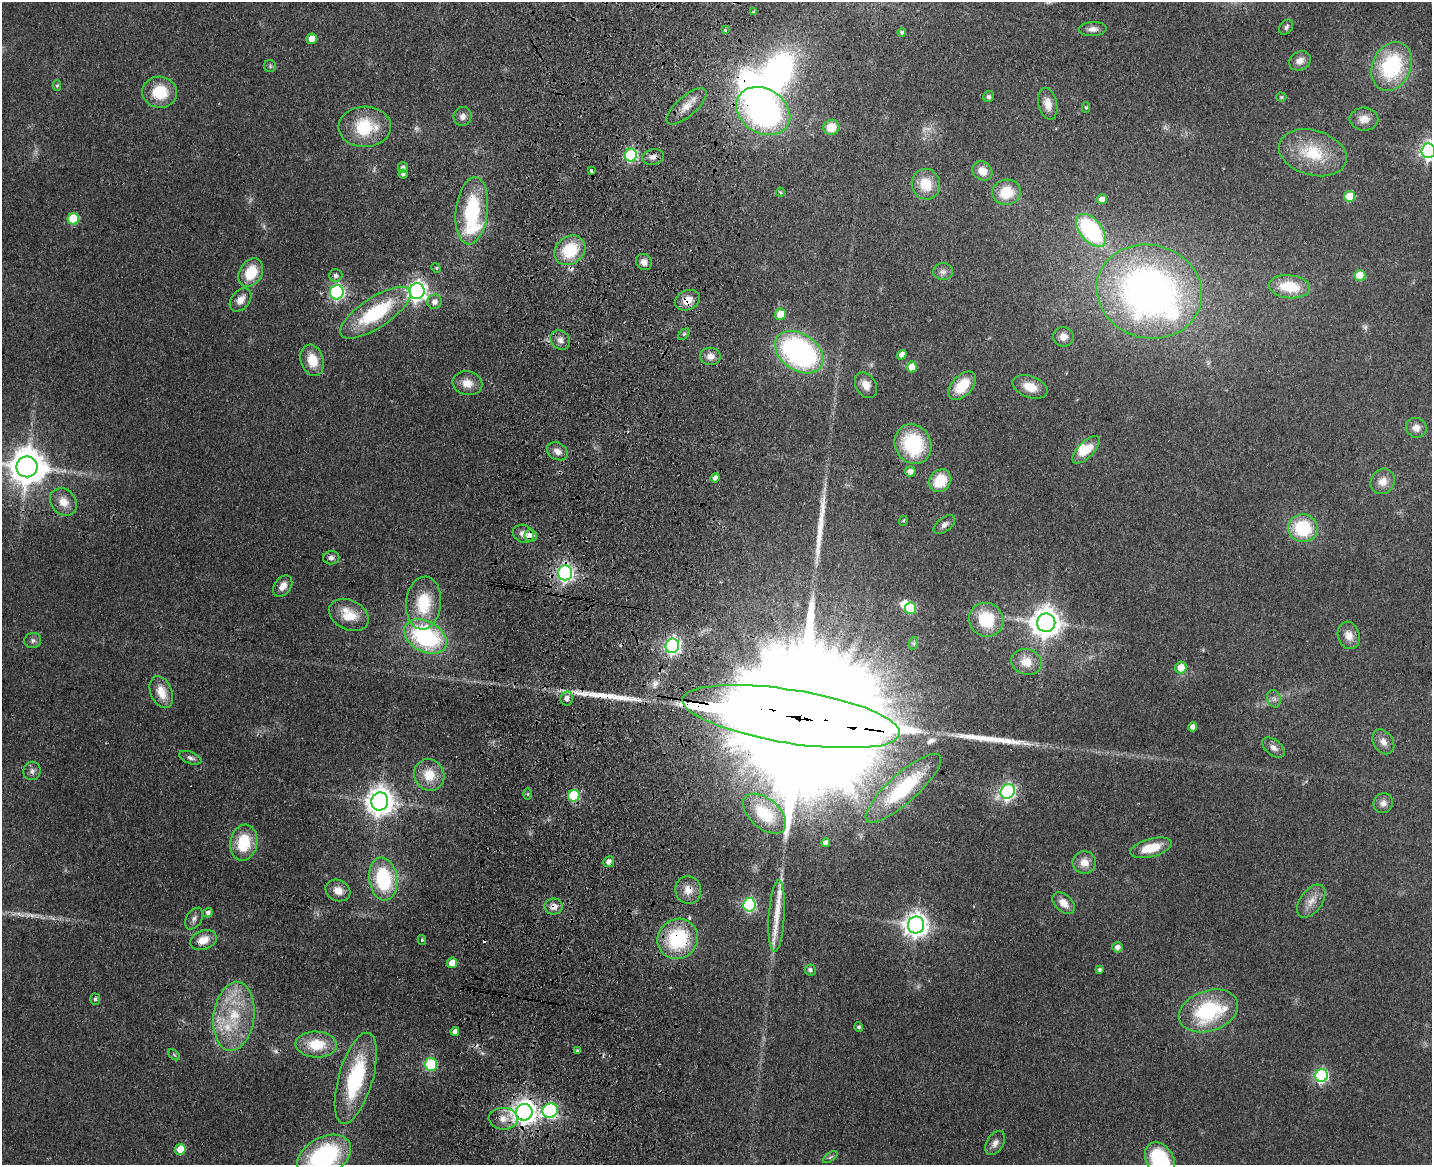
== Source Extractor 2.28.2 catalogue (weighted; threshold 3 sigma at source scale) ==
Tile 8 of 3 x 4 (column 2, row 3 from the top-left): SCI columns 1764-3193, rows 1180-2342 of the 4844 x 4684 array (HDU 1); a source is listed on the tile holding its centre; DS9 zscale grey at full resolution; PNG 1434 x 1167 px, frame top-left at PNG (2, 2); each listed source drawn as its Kron ellipse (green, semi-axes under 4 px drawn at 4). Shown black and unused: <1% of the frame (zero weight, under 3 of 4 exposures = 6% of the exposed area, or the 3 px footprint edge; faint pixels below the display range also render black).
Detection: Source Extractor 2.28.2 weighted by HDU 2 'WHT'; one run over the whole footprint, this tile lists its part. Background 0.0658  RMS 0.0061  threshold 0.0276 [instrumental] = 3 sigma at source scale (4.5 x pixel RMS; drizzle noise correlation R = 1.50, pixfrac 1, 0.05/0.05 arcsec/px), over >= 5 px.
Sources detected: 173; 3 too faint to see at this stretch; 4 inside a brighter object's white glare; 3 cosmic-ray / hot-pixel residue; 4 long thin detections or spike segments (spike, bleed or trail) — neither listed nor drawn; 5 inside a brighter listed object's ellipse — not listed separately; the other 154 listed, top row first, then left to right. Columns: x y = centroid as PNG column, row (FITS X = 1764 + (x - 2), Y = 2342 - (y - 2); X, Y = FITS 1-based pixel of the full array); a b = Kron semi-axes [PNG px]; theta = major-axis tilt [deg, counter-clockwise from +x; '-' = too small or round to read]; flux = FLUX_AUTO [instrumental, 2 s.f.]
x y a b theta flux
754 12 3 3 - 0.96
1286 27 8 6 53 1.7
1093 29 14 7 2 3.6
725 30 3 3 - 0.58
902 32 4 4 - 1.4
312 39 5 5 - 8.8
1300 61 11 9 28 4.8
270 66 6 6 - 1.2
1392 66 25 19 66 60
57 86 5 4 - 0.92
160 92 17 15 -5 21
989 97 6 5 - 1.4
1281 97 5 4 - 0.87
1048 104 16 9 -76 7.4
686 106 25 10 41 8.4
1086 107 5 4 - 1.1
763 111 29 22 -31 170
463 116 9 9 - 3.5
1364 119 14 11 -1 6.4
365 127 26 20 2 30
831 127 8 7 - 13
1428 151 7 7 - 240
1313 153 35 22 -16 28
631 155 6 6 - 82
653 157 11 7 13 3.8
403 168 5 5 - 2.3
591 171 4 3 - 9.8
982 171 10 9 - 7.3
403 174 4 4 - 1.6
926 184 15 14 - 15
780 192 4 4 - 0.7
1006 192 14 12 12 18
1350 196 5 5 - 25
1102 199 5 5 - 4.9
472 211 34 16 83 50
73 219 6 5 - 35
1091 230 19 11 -51 80
570 250 16 13 38 27
644 262 8 7 - 3.6
436 268 5 4 - 0.92
943 272 10 8 0 2.8
251 273 15 11 60 19
336 275 6 6 - 2.1
1360 275 5 5 - 19
1289 287 21 11 -6 22
417 291 8 7 - 340
1149 291 53 46 -15 310
337 292 7 6 - 140
240 300 13 9 51 5.2
687 300 13 9 25 7.2
434 302 7 7 - 4.2
375 313 41 15 33 52
781 314 6 5 - 12
684 334 7 4 45 1
1063 337 10 9 - 5
560 340 11 9 -41 3.7
799 352 27 18 -35 150
902 355 5 4 - 4.1
710 356 10 9 - 4.8
312 360 16 11 -73 14
912 367 5 5 - 9
467 383 15 12 -12 7.8
866 385 14 10 -58 6
962 386 17 10 47 18
1030 387 18 10 -20 10
1416 428 10 9 - 4.7
913 444 20 18 -63 45
1086 450 18 8 45 12
557 451 11 8 -29 4.1
27 467 10 10 - 1700
910 471 5 5 - 4.6
715 478 5 4 - 2.6
940 481 12 10 50 19
1383 481 13 11 53 6.4
63 502 15 12 -46 8.4
903 521 5 3 - 0.74
944 524 12 7 39 2.6
1303 528 15 14 - 33
523 534 11 8 -20 3.9
531 535 6 6 - 8.5
331 558 8 6 1 2.3
565 573 7 7 - 240
283 586 12 8 54 5.2
424 603 26 17 84 29
910 608 6 5 - 34
349 615 21 14 -28 16
986 620 17 16 - 29
1046 623 9 9 - 970
1349 635 14 11 -72 6.1
425 637 23 15 -29 84
33 640 8 7 - 2.2
914 643 6 4 72 1.1
672 646 7 6 - 200
1026 662 15 12 -16 9.9
1181 668 6 5 - 9.5
161 692 17 10 -67 11
567 698 7 6 - 4
1274 699 9 6 -75 2.3
791 717 110 27 -9 98000
1193 727 4 4 - 3.7
1383 742 13 9 -56 4.6
1274 748 13 7 -38 3.4
190 758 12 6 -22 2.5
32 771 9 8 - 2.8
429 775 16 15 - 14
903 788 49 14 42 46
1008 791 7 6 - 180
528 794 6 4 -90 0.75
574 796 6 6 - 40
380 802 9 8 - 850
1383 803 10 9 - 3.4
765 814 25 15 -41 26
244 843 18 13 80 25
826 843 4 4 - 3.1
1151 848 21 9 14 16
609 862 5 5 - 2.8
1084 862 12 11 - 7
383 879 21 14 -81 48
338 890 13 10 -25 6.7
688 890 14 13 - 7
1311 901 19 11 54 7.2
1064 903 13 8 -43 6.6
749 905 7 6 - 98
554 907 9 8 - 4.7
208 913 5 4 - 2
777 916 36 8 86 11
194 919 12 7 57 2.7
916 925 8 8 - 570
678 939 21 19 43 47
203 940 14 9 20 8.7
422 940 5 4 - 0.92
1117 947 5 5 - 3.1
452 963 5 5 - 8.4
810 970 6 5 - 2
1100 970 3 3 - 1.5
95 999 5 5 - 1.5
1209 1011 30 20 19 59
234 1016 35 20 83 35
859 1027 4 4 - 1.2
455 1032 4 4 - 2.6
316 1045 21 13 -3 20
578 1051 4 3 - 1.3
174 1055 7 3 -37 0.81
431 1064 6 6 - 35
1321 1076 6 6 - 100
356 1078 47 17 74 58
550 1111 8 7 - 110
524 1112 8 8 - 590
503 1119 14 11 -4 6.9
995 1143 13 8 58 3.7
180 1149 5 5 - 15
324 1156 29 19 29 84
830 1157 8 4 36 1.1
1160 1159 18 13 -59 48
Overlapping masked pixels (flux is a lower limit): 17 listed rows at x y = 686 106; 763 111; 631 155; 653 157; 591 171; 687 300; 523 534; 531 535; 565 573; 672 646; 791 717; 688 890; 554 907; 678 939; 550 1111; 524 1112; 324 1156
Isophote crosses this tile's border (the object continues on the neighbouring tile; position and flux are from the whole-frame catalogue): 4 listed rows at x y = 1428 151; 27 467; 324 1156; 1160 1159